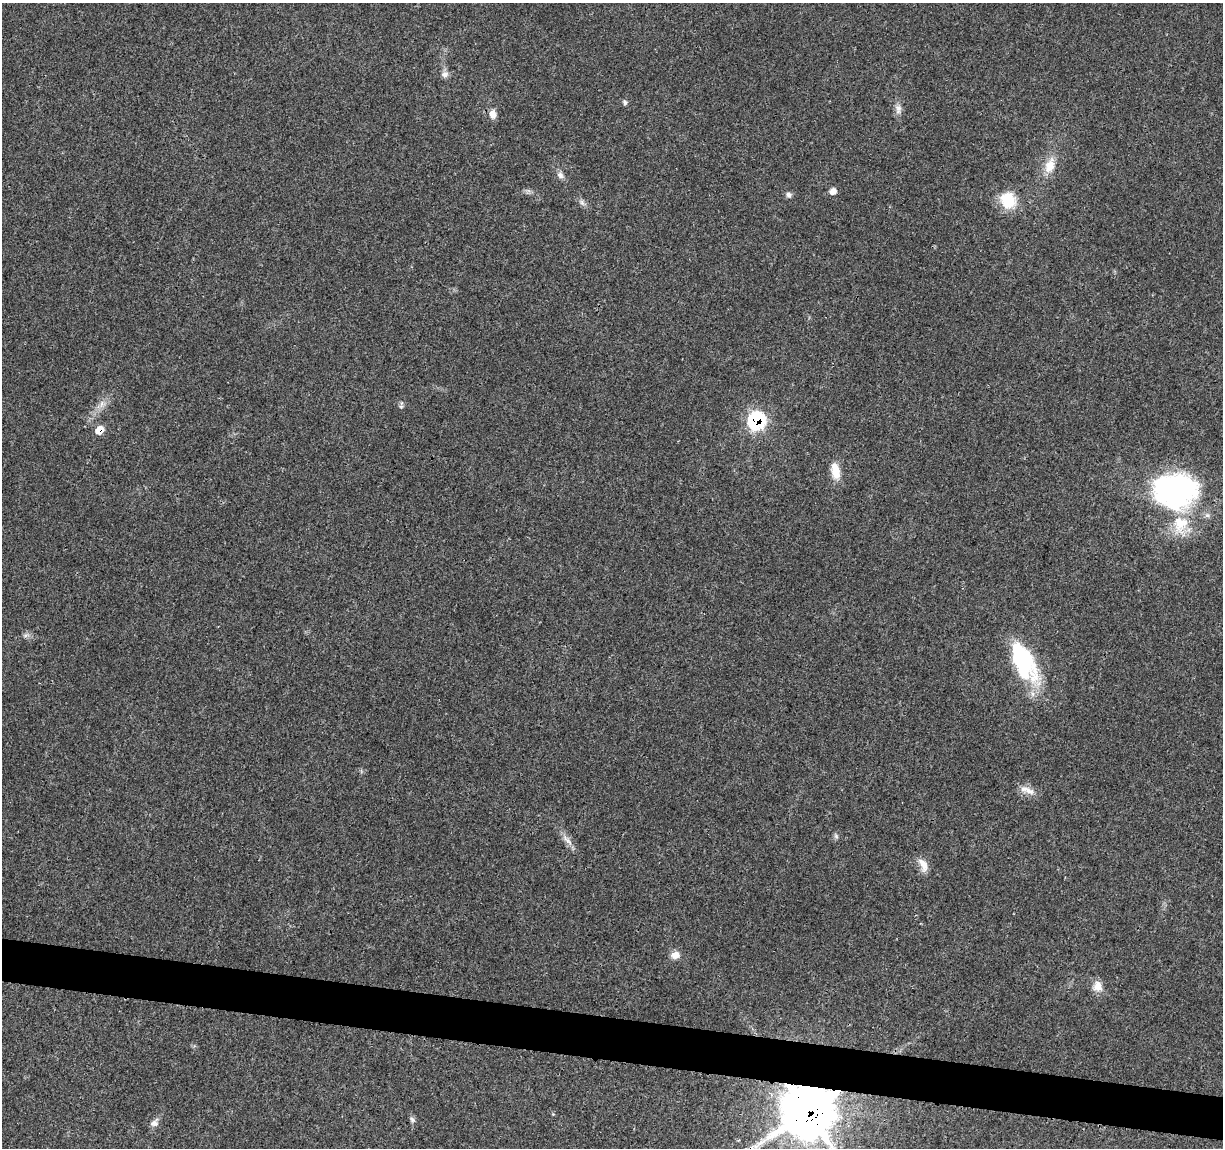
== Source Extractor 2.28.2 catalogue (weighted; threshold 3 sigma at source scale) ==
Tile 6 of 4 x 4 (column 2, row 2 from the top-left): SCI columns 1227-2447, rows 2526-3671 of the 4900 x 5106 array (HDU 1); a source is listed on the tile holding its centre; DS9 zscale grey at full resolution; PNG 1225 x 1150 px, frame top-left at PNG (2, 3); no overlay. Shown black and unused: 4% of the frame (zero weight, under 3 of 4 exposures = <1% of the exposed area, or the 3 px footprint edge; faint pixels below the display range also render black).
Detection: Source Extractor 2.28.2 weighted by HDU 2 'WHT'; one run over the whole footprint, this tile lists its part. Background 0.0199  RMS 0.0029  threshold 0.0128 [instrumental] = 3 sigma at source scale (4.5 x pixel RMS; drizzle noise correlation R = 1.50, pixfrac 1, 0.0396/0.0396 arcsec/px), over >= 5 px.
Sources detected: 29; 1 inside a brighter object's white glare — not listed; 1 inside a brighter listed object's ellipse — not listed separately; the other 27 listed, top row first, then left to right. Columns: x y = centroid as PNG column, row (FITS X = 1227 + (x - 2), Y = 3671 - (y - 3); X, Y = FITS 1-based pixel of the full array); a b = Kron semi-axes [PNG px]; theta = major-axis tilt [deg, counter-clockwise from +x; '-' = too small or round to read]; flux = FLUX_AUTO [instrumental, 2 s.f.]
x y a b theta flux
445 74 10 9 - 1.4
625 102 7 5 -64 0.63
898 109 15 8 89 1.7
493 114 11 8 -82 2.1
1050 165 23 13 73 5
560 175 10 8 -45 1.2
833 191 9 8 - 1.4
789 195 8 7 - 0.91
1008 200 21 18 -65 8.6
582 202 9 6 -63 0.94
102 404 9 4 71 1
401 407 7 4 -19 0.4
756 420 10 9 - 33
100 430 10 8 53 3.2
835 471 20 10 -80 4.5
1175 490 47 37 -2 61
25 635 6 6 - 0.73
1021 657 45 19 -55 31
1027 790 23 8 -21 2.6
836 836 7 5 -45 0.6
567 840 19 6 -46 2
923 865 19 10 -67 2.9
675 955 10 9 - 2.3
1098 986 14 10 -74 2.9
808 1111 18 17 - 1400
412 1120 8 5 -50 0.75
154 1123 12 9 40 1.5
Overlapping masked pixels (flux is a lower limit): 3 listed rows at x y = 756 420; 100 430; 808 1111
Isophote crosses this tile's border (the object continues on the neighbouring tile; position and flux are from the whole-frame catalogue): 1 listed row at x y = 808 1111